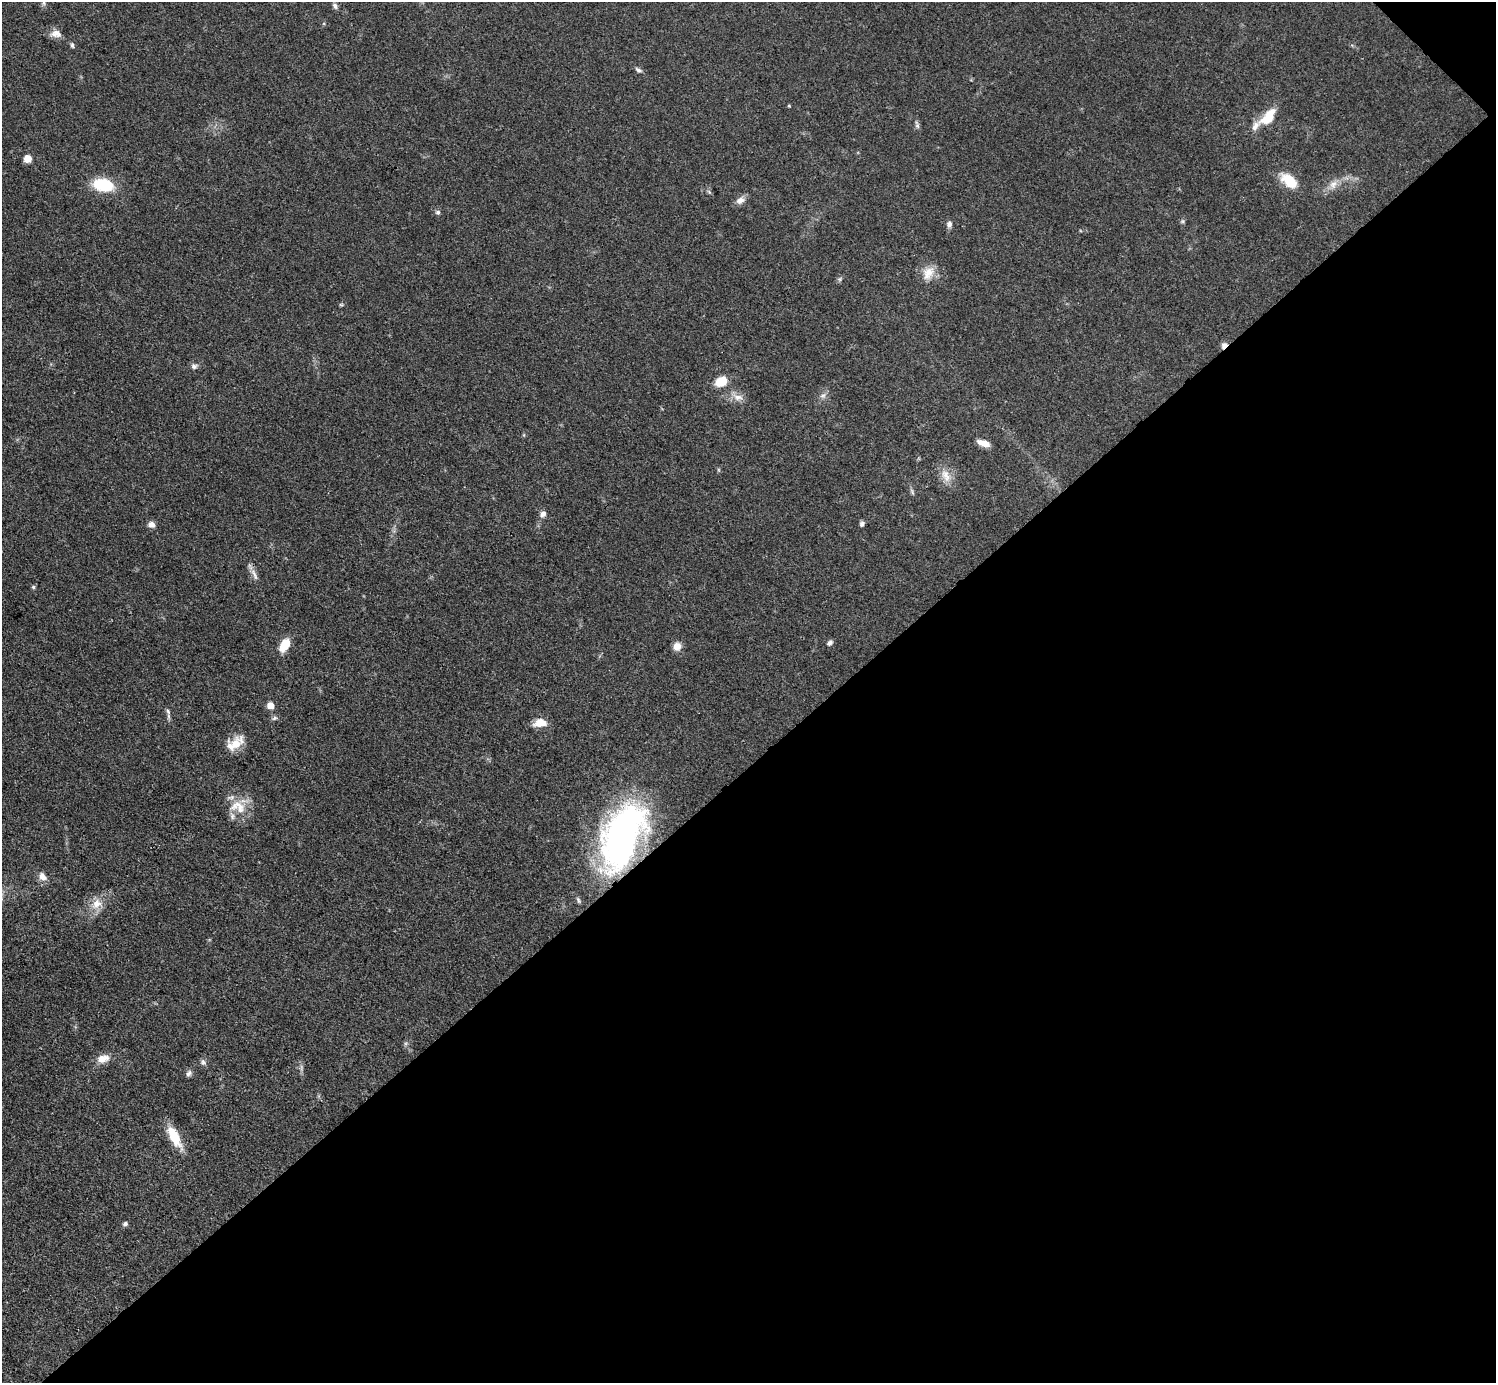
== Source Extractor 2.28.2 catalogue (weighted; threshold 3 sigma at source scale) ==
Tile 12 of 4 x 4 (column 4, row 3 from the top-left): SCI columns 4485-5978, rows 1680-3060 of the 5980 x 5979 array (HDU 1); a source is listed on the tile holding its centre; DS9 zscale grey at full resolution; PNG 1498 x 1385 px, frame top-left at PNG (2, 2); no overlay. Shown black and unused: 45% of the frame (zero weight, under 3 of 4 exposures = <1% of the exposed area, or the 3 px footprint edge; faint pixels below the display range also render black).
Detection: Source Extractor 2.28.2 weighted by HDU 2 'WHT'; one run over the whole footprint, this tile lists its part. Background 0.049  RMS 0.0048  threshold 0.0217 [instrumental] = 3 sigma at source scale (4.5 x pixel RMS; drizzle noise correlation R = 1.50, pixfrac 1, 0.05/0.05 arcsec/px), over >= 5 px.
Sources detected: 53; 1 too faint to see at this stretch — not listed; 1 inside a brighter listed object's ellipse — not listed separately; the other 51 listed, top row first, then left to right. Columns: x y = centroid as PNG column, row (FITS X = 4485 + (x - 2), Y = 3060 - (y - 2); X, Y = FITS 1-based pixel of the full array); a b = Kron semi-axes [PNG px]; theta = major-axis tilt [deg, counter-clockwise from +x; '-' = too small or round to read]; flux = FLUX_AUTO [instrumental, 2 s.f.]
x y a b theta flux
44 3 9 4 82 1.4
335 6 8 6 -57 1.3
56 34 15 10 -3 3.6
72 45 7 4 -68 0.99
638 70 10 5 -27 1.3
789 106 4 3 - 0.42
1268 116 24 12 49 11
917 125 11 5 -75 1.3
27 159 7 7 - 4.6
1289 180 23 13 -40 11
1333 184 14 10 56 4.2
103 185 23 13 -11 19
709 192 7 4 -55 0.77
740 200 12 9 18 3
438 212 6 6 - 1.1
1183 221 6 5 - 0.79
949 224 8 7 - 1.8
928 273 19 14 56 7.1
840 279 7 4 89 0.83
341 305 6 4 -1 0.59
1224 345 9 6 49 2.8
194 366 8 7 - 1.6
721 381 11 8 27 10
823 396 9 6 47 1.8
738 397 16 9 -16 4.1
983 443 14 6 -19 4.6
946 476 20 10 -64 5.9
912 492 10 4 -64 1
543 514 8 6 51 2.4
151 524 8 7 - 2.5
862 524 6 5 - 1.2
254 574 20 6 -67 2.9
33 587 5 4 - 0.8
830 643 7 5 45 1.4
285 645 15 9 58 8.7
677 646 10 10 - 3.6
270 706 6 6 - 6
168 711 10 5 -74 1.3
275 718 8 5 27 1.1
540 723 14 9 7 6.2
235 743 23 13 35 8.6
238 807 28 18 -17 12
622 836 72 37 67 160
42 876 13 9 -53 3.3
578 900 8 4 -59 0.85
97 904 17 13 27 7
103 1059 18 10 15 5
203 1062 9 8 - 1.5
189 1073 9 6 54 1.5
174 1137 28 10 -62 12
125 1224 7 5 21 1.1
Overlapping masked pixels (flux is a lower limit): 3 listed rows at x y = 1224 345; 254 574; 622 836
Isophote crosses this tile's border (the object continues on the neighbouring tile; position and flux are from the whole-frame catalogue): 1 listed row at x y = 44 3